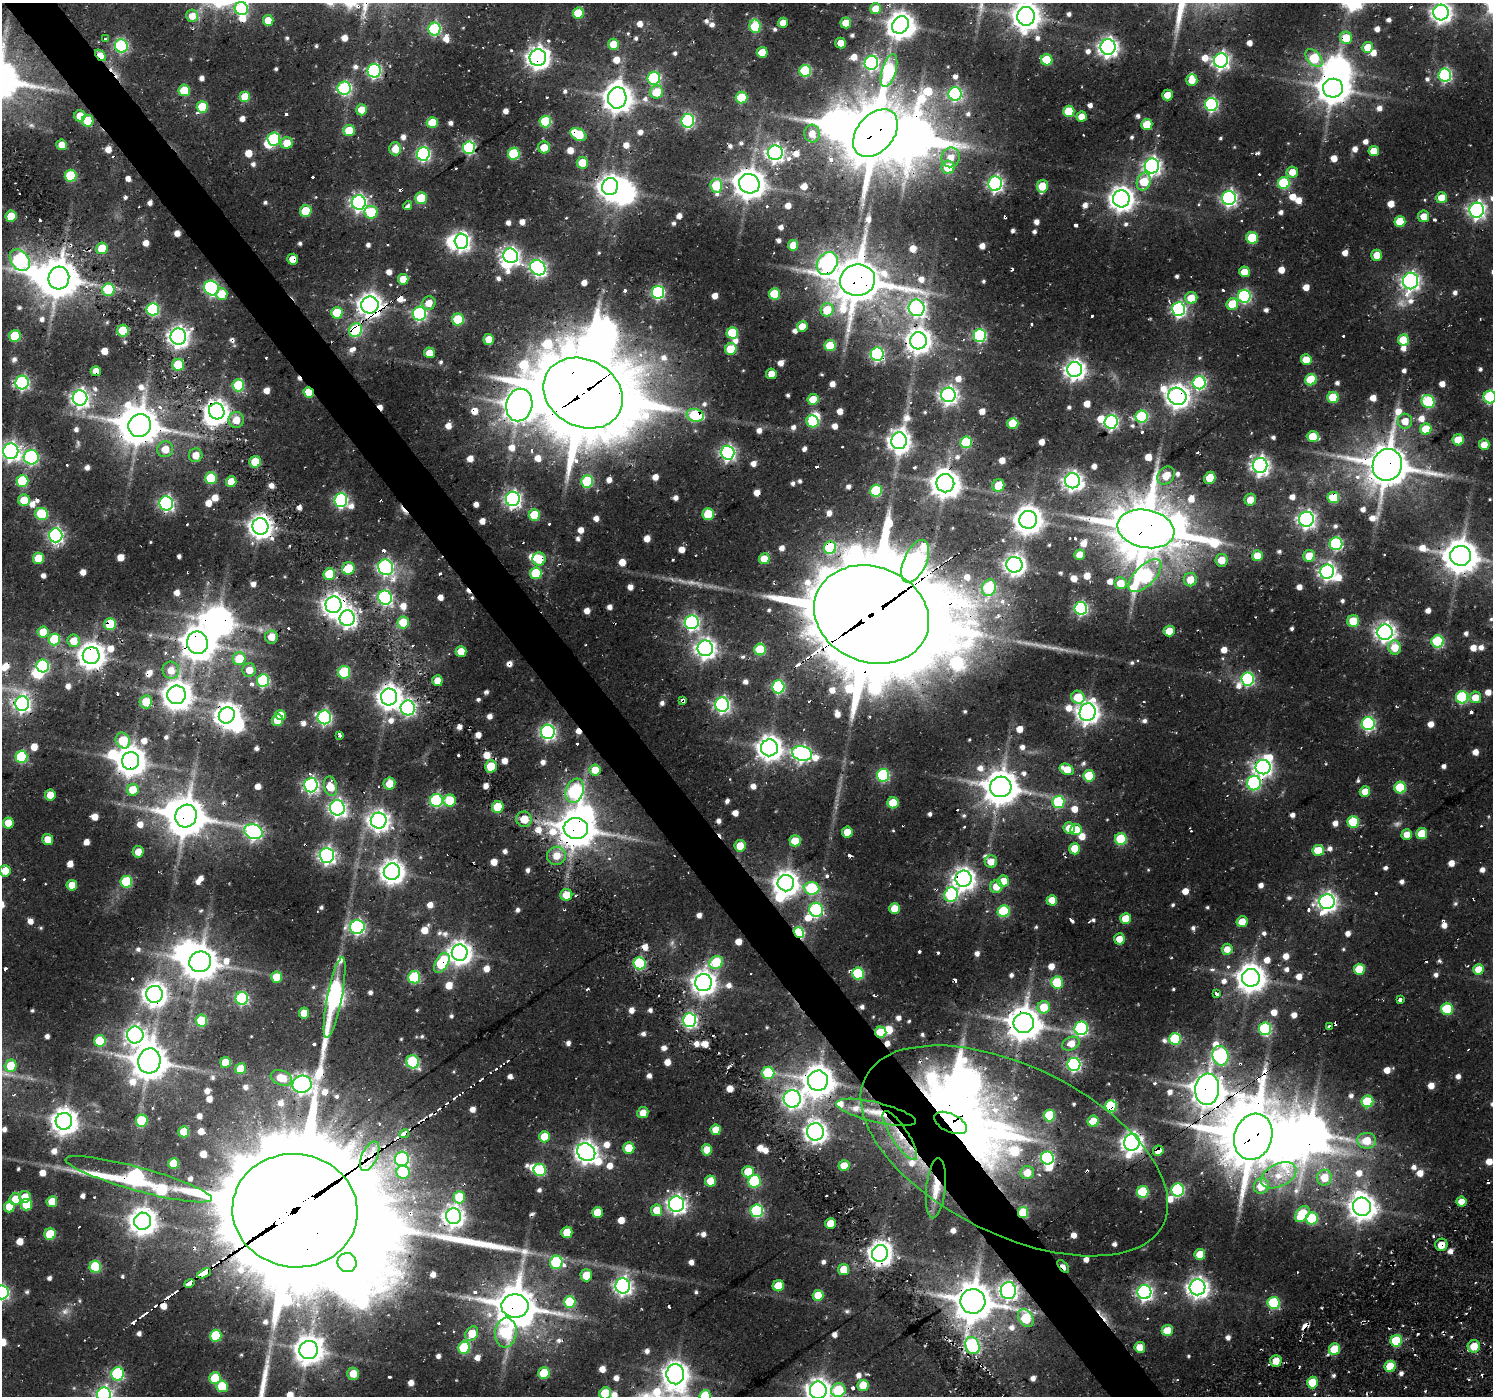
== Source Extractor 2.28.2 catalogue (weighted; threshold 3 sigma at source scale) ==
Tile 11 of 4 x 4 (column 3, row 3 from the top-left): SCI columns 3211-4701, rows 1599-2992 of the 6193 x 6149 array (HDU 1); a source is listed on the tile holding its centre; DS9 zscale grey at full resolution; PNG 1495 x 1398 px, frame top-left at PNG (2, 3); each listed source drawn as its Kron ellipse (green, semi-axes under 4 px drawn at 4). Shown black and unused: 4% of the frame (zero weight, under 2 of 3 exposures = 8% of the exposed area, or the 3 px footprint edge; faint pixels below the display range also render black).
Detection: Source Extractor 2.28.2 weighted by HDU 2 'WHT'; one run over the whole footprint, this tile lists its part. Background 0.0445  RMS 0.0056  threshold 0.0251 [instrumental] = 3 sigma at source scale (4.5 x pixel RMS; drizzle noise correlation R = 1.50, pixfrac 1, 0.0396/0.0396 arcsec/px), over >= 5 px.
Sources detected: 1138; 7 too faint to see at this stretch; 35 inside a brighter object's white glare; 67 cosmic-ray / hot-pixel residue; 3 long thin detections or spike segments (spike, bleed or trail) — neither listed nor drawn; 9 inside a brighter listed object's ellipse — not listed separately; of the other 1017, all 500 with FLUX_AUTO >= 7.26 (the completeness limit of this list) listed and drawn (517 fainter detections not listed), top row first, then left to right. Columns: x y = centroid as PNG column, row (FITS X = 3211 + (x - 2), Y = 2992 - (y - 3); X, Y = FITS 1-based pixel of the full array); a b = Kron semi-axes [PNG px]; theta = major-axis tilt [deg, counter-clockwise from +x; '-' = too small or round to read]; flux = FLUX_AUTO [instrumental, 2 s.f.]
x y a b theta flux
241 9 6 6 - 63
876 9 5 5 - 13
1441 12 8 7 - 340
578 13 5 5 - 20
192 16 6 6 - 7.5
1026 16 9 9 - 740
268 20 5 5 - 10
783 23 5 5 - 8
846 23 5 5 - 11
900 25 9 8 - 640
755 26 6 5 - 38
434 29 6 6 - 68
1346 38 6 6 - 15
106 39 3 3 - 8.8
841 43 5 5 - 9.2
614 44 5 5 - 15
121 46 6 6 - 84
1108 47 7 7 - 300
1368 47 5 5 - 10
762 52 5 5 - 11
100 55 6 4 -50 11
538 58 8 8 - 440
1314 58 10 6 -47 31
1047 60 6 5 - 23
1221 60 7 7 - 200
871 63 7 7 - 120
374 71 7 6 - 100
805 71 6 6 - 49
889 71 17 7 74 58
1445 75 6 6 - 99
654 78 6 6 - 73
1192 80 6 5 - 8.1
344 88 7 6 - 77
1333 88 10 9 - 920
184 90 6 5 - 24
656 92 7 6 - 16
955 94 7 6 - 96
1167 95 5 5 - 8.7
245 97 5 5 - 16
617 98 10 9 - 780
742 98 6 6 - 23
1211 105 6 6 - 99
202 107 6 5 - 24
362 110 5 5 - 11
1069 111 5 5 - 24
80 116 5 5 - 12
1082 117 5 5 - 8
88 121 6 5 - 21
545 121 6 6 - 38
688 121 7 6 - 90
432 123 5 5 - 17
1147 124 5 5 - 18
349 131 5 5 - 16
875 133 27 18 50 3500
578 134 9 6 -30 28
812 134 9 8 - 7.6
274 139 6 6 - 59
287 143 6 5 - 10
62 145 5 5 - 7.4
544 147 6 6 - 10
469 148 6 6 - 100
395 149 6 6 - 8.6
1374 151 5 5 - 10
775 153 7 7 - 200
423 154 7 6 - 120
514 154 6 6 - 39
951 157 10 9 - 7.5
582 163 6 5 - 13
1152 166 7 7 - 230
948 167 6 6 - 18
1292 172 6 5 - 7.9
70 176 6 6 - 34
1144 182 9 6 73 19
1284 183 6 6 - 50
749 184 10 9 - 870
995 184 7 7 - 160
716 186 7 5 -87 29
1042 186 6 5 - 16
610 187 9 8 - 470
421 198 5 5 - 22
1229 198 7 7 - 170
1442 198 5 5 - 13
1121 199 8 8 - 520
359 202 7 7 - 190
408 206 4 3 - 8
1477 210 7 7 - 210
306 211 6 5 - 22
371 212 6 6 - 27
11 216 5 5 - 13
1424 216 6 5 - 7.4
1400 222 5 5 - 17
1252 238 6 6 - 25
461 241 7 7 - 210
793 245 5 5 - 8.4
102 248 6 5 - 16
1377 255 5 5 - 7.7
511 256 7 7 - 230
293 259 5 5 - 8.1
20 260 12 8 -53 110
827 263 12 9 56 160
538 268 8 7 - 170
1244 272 5 5 - 9.7
59 278 11 10 - 1600
403 279 5 5 - 9.5
857 280 17 16 - 2200
1410 281 8 7 - 220
212 288 8 7 - 110
108 290 6 6 - 29
658 292 6 6 - 92
222 294 6 6 - 13
774 294 5 5 - 25
1244 296 6 6 - 87
1191 298 6 6 - 12
429 303 7 6 - 7.3
1232 304 6 5 - 19
370 305 9 8 - 500
916 308 8 8 - 150
153 309 6 6 - 73
1179 309 7 6 - 130
827 310 7 6 - 16
337 313 6 5 - 24
419 314 7 6 - 98
458 319 6 6 - 27
802 326 5 5 - 8.1
355 330 7 6 - 55
123 331 6 5 - 26
732 333 6 5 - 29
980 335 6 6 - 81
15 336 6 6 - 31
178 337 8 8 - 340
489 339 5 5 - 11
1403 340 5 5 - 18
918 341 8 8 - 540
830 346 5 5 - 23
731 349 6 5 - 19
429 353 5 5 - 8.4
877 354 6 6 - 96
1306 360 5 5 - 10
178 365 6 6 - 32
1075 369 7 7 - 330
96 371 5 5 - 8.5
771 374 5 5 - 7.4
1311 380 6 5 - 28
22 382 7 6 - 110
1199 383 6 6 - 100
238 385 6 6 - 39
309 392 5 5 - 19
583 393 41 33 -28 6200
948 395 7 7 - 240
1177 396 9 8 - 480
1333 397 5 5 - 24
1490 397 6 6 - 57
80 398 7 7 - 240
813 399 5 5 - 15
1428 401 7 6 - 50
519 405 16 13 78 1100
217 411 8 7 - 490
695 415 9 6 -15 39
1142 417 6 6 - 62
236 420 8 7 - 8.8
813 421 6 5 - 33
1405 421 7 7 - 8.2
1111 422 7 6 - 130
1013 423 5 5 - 21
140 426 12 11 - 1500
1426 429 5 5 - 17
1313 437 6 5 - 16
1458 440 5 5 - 14
899 441 8 8 - 400
966 442 6 6 - 38
1484 445 5 5 - 9.6
165 449 8 8 - 8.1
11 451 8 7 - 250
727 453 7 7 - 170
196 455 7 7 - 7.6
31 457 7 7 - 110
255 462 6 5 - 17
1260 465 7 7 - 260
1387 465 16 14 70 1900
1166 476 10 7 48 9.4
211 478 6 6 - 30
1210 478 6 5 - 15
22 481 6 6 - 40
587 481 6 6 - 48
1072 481 7 7 - 290
231 482 5 5 - 12
945 483 9 9 - 830
998 485 6 6 - 12
876 491 6 6 - 47
1333 497 5 5 - 24
513 499 7 7 - 200
24 500 6 5 - 13
341 500 7 6 - 110
1250 500 6 5 - 7.8
166 503 7 6 - 140
42 514 6 6 - 37
708 514 6 5 - 23
534 515 6 5 - 28
1306 519 7 7 - 210
1028 520 9 8 - 750
260 526 8 8 - 500
1146 529 29 19 -11 3300
56 535 7 6 - 160
1336 544 6 6 - 82
830 548 6 6 - 48
1080 555 5 5 - 8.8
1257 556 5 5 - 12
1309 556 6 6 - 13
1461 556 10 10 - 1200
38 558 6 5 - 17
539 559 6 6 - 16
764 559 5 5 - 12
1222 560 6 6 - 9.8
915 561 23 11 66 220
1014 565 8 7 - 340
386 567 8 7 - 150
348 568 6 6 - 19
1327 572 7 7 - 220
536 573 6 6 - 31
329 574 6 6 - 22
1145 576 21 10 45 96
1190 580 7 6 - 8.9
1121 583 6 6 - 9.9
989 588 8 6 73 52
385 598 7 6 - 120
333 605 8 8 - 450
1081 608 6 6 - 110
871 615 59 48 -21 14000
347 618 8 7 - 260
1353 621 6 6 - 15
403 622 6 6 - 15
692 622 7 7 - 150
110 624 6 6 - 29
1169 631 5 5 - 13
43 632 5 5 - 14
1385 632 7 7 - 300
271 637 6 6 - 9.4
54 639 6 6 - 32
73 641 6 6 - 10
1438 641 6 6 - 51
197 643 11 10 - 1100
1395 647 7 6 - 11
705 648 8 7 - 330
760 649 6 6 - 30
461 651 5 5 - 11
91 656 8 8 - 670
239 659 6 6 - 18
43 666 6 6 - 73
171 670 8 8 - 7.4
249 670 7 6 - 7.7
344 672 6 6 - 40
1248 679 6 6 - 91
263 680 6 6 - 59
437 681 5 5 - 8.2
778 687 6 6 - 71
176 695 9 9 - 820
389 697 8 8 - 530
1078 697 7 6 - 18
1462 697 6 6 - 60
1475 697 6 5 - 9.4
683 700 4 3 - 15
146 702 6 6 - 11
22 704 7 7 - 190
722 705 7 7 - 160
408 708 7 7 - 140
1088 712 9 8 - 430
227 715 8 7 - 490
281 715 5 5 - 8
324 717 7 7 - 120
277 720 6 5 - 13
1368 724 6 6 - 99
548 732 7 7 - 160
340 735 3 3 - 9.3
123 741 8 7 - 24
769 748 8 8 - 550
802 753 10 7 -16 190
21 757 6 6 - 43
131 761 9 8 - 880
491 766 6 6 - 15
1263 767 7 7 - 250
1067 769 7 5 -26 13
595 770 5 5 - 11
883 775 6 6 - 70
1089 776 5 5 - 23
1254 783 7 7 - 85
389 784 6 6 - 10
311 785 7 6 - 160
330 786 10 6 -79 14
1001 787 11 10 - 1300
1400 788 6 6 - 32
133 790 6 6 - 13
575 791 12 9 70 86
1365 791 5 5 - 8.2
50 795 5 5 - 8.5
436 800 6 6 - 72
450 801 6 6 - 23
1058 802 6 6 - 43
893 803 5 5 - 18
498 807 6 5 - 18
337 808 7 7 - 210
186 816 11 10 - 1600
524 819 8 7 - 9.6
379 821 8 8 - 370
1353 822 6 6 - 28
8 823 5 5 - 8.5
576 828 12 10 -8 1500
1069 828 6 5 - 9.1
1076 830 6 5 - 14
253 832 9 7 -21 170
847 832 5 5 - 10
1407 834 5 5 - 7.7
1422 834 5 5 - 17
1121 839 6 6 - 32
48 840 5 5 - 7.9
795 841 5 5 - 12
740 846 6 5 - 11
1075 849 6 5 - 17
1318 850 6 5 - 15
138 852 6 5 - 7.3
327 855 7 7 - 200
556 856 9 9 - 7.8
991 862 6 6 - 7.3
5 871 5 5 - 8.8
392 872 8 8 - 520
963 879 8 8 - 400
1003 881 6 5 - 14
126 882 6 6 - 42
786 883 8 8 - 560
72 885 5 5 - 8.5
996 887 6 6 - 7.5
811 888 8 6 -3 47
566 895 6 6 - 10
951 895 7 6 - 63
1052 900 5 5 - 8.5
1327 902 7 7 - 280
895 909 5 5 - 13
816 910 7 6 - 85
1004 911 6 6 - 41
1126 919 5 5 - 12
1242 922 5 5 - 9.4
357 927 7 7 - 140
799 933 6 4 -55 56
1119 939 5 5 - 8.7
1227 949 5 5 - 7.6
460 953 8 8 - 480
200 962 11 10 - 1200
716 962 7 6 - 35
442 963 11 6 61 38
639 963 6 6 - 60
1359 969 5 5 - 18
1478 969 5 5 - 10
858 973 6 6 - 49
277 977 5 5 - 16
414 977 6 6 - 51
1251 978 9 9 - 800
1057 982 6 6 - 33
704 983 8 8 - 490
1217 993 4 3 - 18
154 994 8 8 - 500
335 997 41 7 79 260
242 998 6 6 - 70
1400 1000 3 3 - 7.5
1044 1007 6 6 - 15
1447 1009 6 6 - 27
304 1013 5 5 - 8.6
689 1020 6 6 - 130
201 1021 6 5 - 26
1024 1023 10 10 - 1200
1330 1027 4 3 - 8.2
1081 1028 7 6 - 86
1265 1029 6 6 - 66
881 1032 5 5 - 23
135 1035 8 8 - 220
1175 1039 6 6 - 43
100 1041 6 5 - 28
1071 1044 9 6 23 9.3
1220 1056 10 8 -73 110
149 1061 12 11 - 1300
225 1062 5 5 - 13
413 1062 7 6 - 57
1074 1064 6 6 - 120
11 1066 6 6 - 16
241 1069 5 5 - 14
768 1073 6 6 - 46
281 1078 11 7 -20 11
818 1081 10 10 - 980
302 1084 9 8 - 250
1207 1089 16 12 85 1200
792 1099 9 8 - 240
1367 1101 6 6 - 30
1111 1106 6 6 - 49
876 1112 41 10 -14 14
643 1113 5 5 - 7.3
1049 1115 6 6 - 30
64 1121 8 8 - 620
142 1121 6 6 - 29
1093 1121 5 5 - 18
951 1123 18 9 -26 2600
716 1130 5 5 - 9.8
184 1132 5 5 - 17
815 1132 8 8 - 350
404 1134 5 3 - 420
900 1136 29 8 -57 13
544 1137 5 5 - 12
1253 1137 23 19 72 3300
1367 1141 9 8 - 13
1132 1142 8 7 - 390
629 1148 5 5 - 16
707 1150 5 5 - 9.9
1014 1151 166 84 -26 940
1158 1151 5 5 - 9.4
586 1152 9 8 - 450
370 1156 16 7 64 8.4
1047 1158 6 6 - 91
402 1159 7 7 - 82
174 1164 5 5 - 19
844 1166 5 5 - 8.6
540 1170 6 6 - 46
403 1172 7 6 - 22
748 1172 6 5 - 13
1027 1173 7 6 - 8.6
1279 1175 19 11 26 10
1324 1178 8 7 - 11
139 1179 76 12 -15 270
710 1181 5 5 - 11
754 1181 6 6 - 53
1261 1186 8 7 - 11
936 1188 30 9 84 11
1178 1190 6 6 - 84
1143 1192 6 6 - 38
25 1197 6 6 - 8.3
459 1197 6 5 - 19
15 1199 6 5 - 12
52 1202 5 5 - 12
1462 1202 5 5 - 7.6
676 1204 8 7 - 240
27 1205 6 5 - 16
9 1207 5 5 - 11
1362 1207 9 9 - 670
657 1210 6 5 - 11
295 1211 62 56 -8 32000
757 1211 6 6 - 76
597 1212 5 5 - 14
1023 1212 5 5 - 23
1302 1214 9 6 51 29
453 1216 8 7 - 350
1312 1218 6 6 - 41
142 1221 8 8 - 700
831 1223 5 5 - 13
567 1232 6 5 - 12
50 1234 6 5 - 24
1441 1245 6 6 - 7.3
880 1253 8 8 - 550
1200 1254 5 5 - 11
556 1262 6 6 - 44
347 1263 9 9 - 500
1063 1266 8 4 -52 8
95 1267 6 6 - 43
844 1269 5 5 - 12
204 1273 7 4 28 1000
586 1275 6 6 - 13
189 1283 5 3 - 530
623 1286 7 7 - 240
778 1286 5 5 - 14
1198 1287 8 8 - 380
1008 1291 8 7 - 260
2 1292 7 6 - 120
1144 1292 7 7 - 190
818 1295 5 5 - 13
973 1301 12 12 - 1500
570 1302 6 6 - 32
1274 1303 6 6 - 48
515 1306 13 11 -1 1800
1026 1318 10 7 -57 32
1167 1330 5 5 - 12
506 1333 15 10 83 42
472 1334 8 6 57 14
216 1336 6 6 - 30
1396 1341 6 5 - 33
972 1346 9 7 -66 91
1474 1346 6 6 - 9.9
1140 1347 5 5 - 9
464 1348 6 6 - 45
1334 1349 6 5 - 18
309 1350 9 9 - 760
1276 1361 6 5 - 8
1390 1366 5 5 - 17
544 1373 6 5 - 26
118 1374 7 6 - 70
353 1374 6 6 - 10
675 1374 10 9 - 590
215 1378 6 5 - 25
1313 1382 6 5 - 19
863 1385 5 5 - 15
222 1386 6 6 - 21
818 1390 9 8 - 490
838 1390 7 6 - 32
605 1393 6 6 - 25
104 1395 7 7 - 200
705 1396 6 6 - 31
Overlapping masked pixels (flux is a lower limit): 100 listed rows (the first 20) at x y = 1346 38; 100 55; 538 58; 1333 88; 617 98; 875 133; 578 134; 469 148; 293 259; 20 260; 827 263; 59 278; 857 280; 1410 281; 370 305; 355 330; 918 341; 877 354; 96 371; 309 392
Isophote crosses this tile's border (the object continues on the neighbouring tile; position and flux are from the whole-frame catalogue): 11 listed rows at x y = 241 9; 1441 12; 1026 16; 1490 397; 11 451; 2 1292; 818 1390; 838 1390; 605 1393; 104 1395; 705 1396